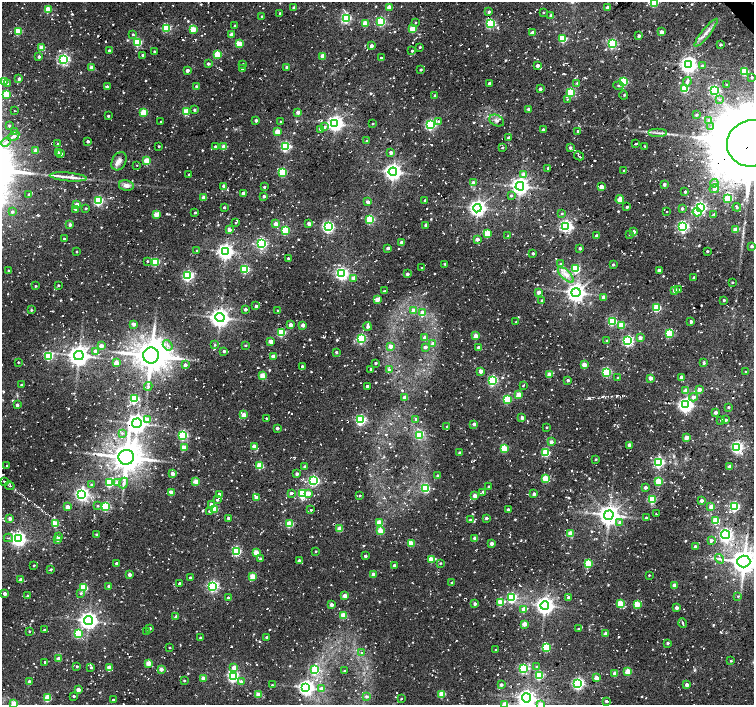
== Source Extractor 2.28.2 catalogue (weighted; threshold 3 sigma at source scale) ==
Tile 10 of 4 x 4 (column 2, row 3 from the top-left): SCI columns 1509-3011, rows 1629-3033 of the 6037 x 5999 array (HDU 1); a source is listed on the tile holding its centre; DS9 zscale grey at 2 x 2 block average (1 PNG px = mean of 2 x 2 image px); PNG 756 x 707 px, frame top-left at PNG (2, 2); each listed source drawn as its Kron ellipse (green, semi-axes under 4 px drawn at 4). Shown black and unused: <1% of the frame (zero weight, under 2 of 3 exposures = <1% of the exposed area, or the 3 px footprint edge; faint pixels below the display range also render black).
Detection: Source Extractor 2.28.2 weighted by HDU 2 'WHT'; one run over the whole footprint, this tile lists its part. Background 0.0536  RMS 0.0087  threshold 0.0391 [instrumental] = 3 sigma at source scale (4.5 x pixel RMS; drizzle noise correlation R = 1.50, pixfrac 1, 0.0396/0.0396 arcsec/px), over >= 5 px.
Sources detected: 928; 1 inside a brighter object's white glare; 21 cosmic-ray / hot-pixel residue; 1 long thin detection or spike segment (spike, bleed or trail) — neither listed nor drawn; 3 coinciding with a brighter row at this scale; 7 inside a brighter listed object's ellipse — not listed separately; of the other 895, all 500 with FLUX_AUTO >= 1.94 (the completeness limit of this list) listed and drawn (395 fainter detections not listed), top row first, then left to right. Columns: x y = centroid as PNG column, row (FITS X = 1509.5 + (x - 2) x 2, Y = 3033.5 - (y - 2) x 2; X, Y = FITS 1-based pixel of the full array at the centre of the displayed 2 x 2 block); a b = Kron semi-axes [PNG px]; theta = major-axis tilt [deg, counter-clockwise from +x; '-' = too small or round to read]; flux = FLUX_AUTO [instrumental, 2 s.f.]
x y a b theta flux
654 3 3 3 - 100
293 7 2 2 - 3.4
389 7 2 2 - 35
608 7 3 2 - 12
48 10 3 3 - 71
489 12 3 3 - 5.2
280 13 3 2 - 2.5
543 13 2 2 - 2.1
262 16 2 2 - 2.6
551 16 2 2 - 9.4
346 18 3 3 - 230
381 22 3 3 - 160
415 22 2 2 - 2
365 23 3 3 - 47
490 24 3 3 - 200
235 26 2 2 - 4.2
167 28 3 3 - 130
193 29 3 3 - 60
413 29 3 3 - 71
18 31 3 3 - 78
532 32 3 3 - 9.5
661 32 3 2 - 19
706 33 17 3 51 12
133 34 3 3 - 2.8
232 34 3 2 - 21
639 36 2 2 - 7.9
563 39 3 3 - 110
138 42 3 3 - 120
239 44 3 3 - 58
612 44 3 3 - 210
720 45 3 2 - 4
371 46 2 2 - 15
42 47 3 2 - 43
420 47 2 2 - 3
109 51 2 2 - 6
412 51 2 2 - 3.8
154 52 2 2 - 3
142 55 3 3 - 3.8
217 55 3 3 - 81
323 56 3 3 - 25
39 57 2 2 - 7.9
381 58 2 2 - 4.1
64 59 3 3 - 350
208 63 2 2 - 5.4
243 64 3 2 - 2.1
688 65 4 4 - 850
537 66 2 2 - 11
702 66 4 3 - 2.9
92 67 2 2 - 27
287 67 3 3 - 4.1
242 68 3 3 - 3
421 70 2 2 - 3.9
187 71 2 2 - 10
745 72 3 3 - 110
752 77 2 2 - 3.2
19 79 2 2 - 7.7
4 81 3 2 - 39
624 82 3 3 - 150
687 82 5 3 - 5.6
489 83 2 2 - 9.4
577 83 3 2 - 2.8
8 84 3 3 - 3.3
727 85 2 2 - 3.6
618 86 5 2 - 2.3
107 87 2 2 - 13
196 87 2 2 - 5.3
540 89 2 2 - 9.1
685 89 3 3 - 73
715 90 3 3 - 240
571 93 3 3 - 150
6 94 3 3 - 56
435 95 3 2 - 3.1
624 95 4 2 - 2
567 99 3 3 - 2.1
719 100 3 2 - 2.2
528 109 3 3 - 5.8
194 110 3 3 - 3.9
14 111 2 2 - 2.2
186 112 3 3 - 80
298 112 3 2 - 11
143 113 3 3 - 80
696 115 3 2 - 3.7
108 116 2 2 - 3.7
256 120 2 2 - 7
497 120 8 5 -25 7.1
709 120 4 4 - 4.4
439 121 3 3 - 4.4
161 122 2 2 - 2.6
281 122 3 2 - 2.5
335 123 4 4 - 790
372 124 2 2 - 2.1
430 125 4 3 - 300
9 126 2 2 - 3.3
324 127 4 3 - 4.5
711 127 3 2 - 2
321 129 3 2 - 6.7
543 130 2 2 - 4.7
14 131 2 2 - 2.1
578 131 2 2 - 4.9
277 132 3 3 - 29
658 133 9 2 0 4.2
14 136 6 3 31 16
509 138 2 2 - 6.8
88 141 2 2 - 4.6
366 141 3 2 - 2.3
6 142 5 2 - 12
636 143 3 2 - 2.1
752 143 25 23 17 22000
58 144 3 2 - 3.4
159 146 2 2 - 3.3
644 146 2 2 - 2.2
215 147 2 2 - 5.4
224 147 3 2 - 39
285 147 3 3 - 220
502 148 2 2 - 3.2
570 148 3 3 - 4
36 150 2 2 - 26
58 152 2 2 - 2.5
391 152 2 2 - 11
61 154 3 2 - 3.8
579 156 5 2 - 2.4
119 161 9 7 62 11
147 161 3 3 - 59
137 165 2 2 - 2.2
548 168 3 2 - 4.5
624 170 2 2 - 2
283 172 3 3 - 130
393 172 4 4 - 940
189 174 2 2 - 2.5
523 174 4 3 - 11
68 177 18 4 -5 16
473 183 2 2 - 9.5
714 183 4 4 - 7.6
664 184 2 2 - 7.3
126 185 7 5 -10 9.7
224 186 2 2 - 10
520 186 4 4 - 1000
264 187 2 2 - 3.6
601 187 3 3 - 23
714 189 5 4 - 10
685 192 2 2 - 4.6
243 193 3 3 - 8.5
28 195 2 2 - 3.3
511 195 4 2 - 2.5
264 196 2 2 - 6.4
204 197 3 2 - 28
728 199 3 3 - 78
620 200 4 3 - 40
98 201 3 3 - 220
425 201 2 2 - 6.3
368 202 3 2 - 11
77 205 2 2 - 26
224 207 2 2 - 3.5
627 207 2 2 - 4.6
700 207 4 3 - 380
737 207 4 2 - 2.3
86 208 3 2 - 2.4
477 208 4 4 - 830
682 208 3 3 - 3.7
76 210 3 3 - 4
12 212 3 3 - 4.6
667 212 2 2 - 3
697 212 4 4 - 27
195 213 2 2 - 3.1
562 213 3 2 - 2.3
714 214 3 2 - 2
156 215 3 3 - 41
370 220 3 3 - 150
236 223 3 2 - 2
70 224 3 2 - 10
276 224 2 2 - 24
309 224 2 2 - 17
426 225 3 2 - 15
566 226 4 3 - 460
328 227 4 3 - 390
683 227 4 3 - 300
229 230 3 3 - 14
285 230 3 3 - 120
736 230 3 2 - 34
633 232 2 2 - 15
487 233 3 3 - 49
630 234 3 2 - 2.6
508 236 3 2 - 2.2
597 236 2 2 - 10
64 239 2 2 - 2.5
477 239 2 2 - 15
402 243 2 2 - 21
262 244 3 3 - 290
752 246 3 2 - 4.3
388 248 2 2 - 10
580 248 2 2 - 5.9
197 251 2 2 - 2.3
225 251 4 4 - 780
707 251 2 2 - 3.2
77 252 2 2 - 2
533 253 2 2 - 6
288 258 2 2 - 2.5
147 261 2 2 - 2.2
155 262 3 3 - 110
445 264 2 2 - 2.8
560 264 3 3 - 3.3
613 265 2 2 - 3.4
422 268 2 2 - 2.3
245 269 3 3 - 140
576 269 3 3 - 110
659 270 3 3 - 7
8 271 3 3 - 4.1
342 274 4 4 - 490
407 274 2 2 - 5.5
566 275 10 4 -44 13
188 276 3 3 - 300
354 278 3 3 - 12
694 278 2 2 - 5.2
732 282 2 2 - 2.5
58 285 3 3 - 2.4
35 286 2 2 - 2.4
675 290 3 3 - 21
678 290 3 3 - 3.5
384 291 3 2 - 2.1
539 292 3 2 - 13
576 292 4 4 - 1200
603 297 3 2 - 13
377 299 3 2 - 27
542 300 3 3 - 2.9
724 300 2 2 - 5.1
256 306 2 2 - 6.2
657 308 3 3 - 110
245 309 2 2 - 8.6
31 310 3 2 - 2.8
277 310 2 2 - 2.1
413 310 4 4 - 11
422 313 4 3 - 8.2
220 317 4 4 - 1300
612 321 3 3 - 150
516 322 2 2 - 2
691 322 2 2 - 12
134 324 2 2 - 14
290 325 3 3 - 13
303 325 2 2 - 16
621 325 3 3 - 40
368 326 4 2 - 6.7
281 332 3 3 - 140
669 334 3 3 - 120
476 336 3 3 - 27
425 338 2 2 - 15
640 338 3 3 - 12
361 339 3 3 - 210
271 341 3 2 - 18
607 341 3 2 - 4.5
628 341 3 3 - 300
433 344 3 3 - 7.6
168 345 6 4 -54 6.7
215 345 3 3 - 2.6
245 345 2 2 - 2.4
101 346 2 2 - 25
390 346 3 3 - 17
425 347 3 2 - 7
479 347 3 2 - 8.8
95 351 3 3 - 8.4
224 351 2 2 - 6.5
336 352 3 2 - 2.9
49 356 3 3 - 150
79 356 5 4 - 1700
151 356 8 8 - 4200
273 356 3 3 - 15
18 362 2 2 - 2.2
116 363 3 2 - 30
375 363 2 2 - 3.3
704 363 4 3 - 3.2
185 365 2 2 - 11
584 365 3 2 - 36
302 366 2 2 - 4.9
371 369 2 2 - 2.7
389 370 4 3 - 4.5
480 371 3 2 - 23
607 372 3 3 - 180
746 372 2 2 - 3.3
549 374 3 2 - 30
263 376 3 3 - 64
681 377 2 2 - 13
618 378 2 2 - 2.2
650 378 2 2 - 20
568 380 3 2 - 5.2
493 381 3 3 - 250
21 385 2 2 - 4
523 385 3 2 - 4.6
148 386 4 3 - 3.5
367 386 2 2 - 6.1
686 390 3 2 - 24
699 390 2 2 - 20
519 395 3 2 - 34
693 397 4 4 - 8.7
405 398 3 2 - 24
134 399 3 3 - 180
507 399 3 3 - 99
17 405 2 2 - 7.9
685 405 4 4 - 680
728 407 2 2 - 2.8
716 412 3 3 - 7.2
244 415 3 3 - 41
522 417 2 2 - 10
266 418 2 2 - 2.1
148 419 3 3 - 28
416 419 3 3 - 2.9
361 420 3 3 - 290
721 420 4 3 - 2
725 420 3 2 - 5.8
137 423 5 4 - 1300
474 424 2 2 - 11
447 426 2 2 - 3.1
546 427 2 2 - 2.3
277 428 2 2 - 7.6
122 433 4 4 - 3.2
183 435 3 3 - 230
419 435 3 3 - 97
686 438 3 2 - 27
551 442 2 2 - 16
630 445 2 2 - 15
254 446 2 2 - 25
737 447 4 3 - 350
184 448 3 3 - 42
504 448 3 3 - 89
546 452 3 3 - 120
460 453 2 2 - 8.4
126 457 8 7 - 3800
596 459 2 2 - 2.5
659 462 3 3 - 280
7 466 2 2 - 2.5
260 466 3 3 - 77
305 467 2 2 - 7.3
729 467 2 2 - 19
173 474 2 2 - 20
297 474 2 2 - 7.4
438 476 2 2 - 7.7
546 478 3 3 - 81
313 480 4 3 - 200
659 481 3 3 - 82
5 482 3 2 - 2.3
196 482 3 2 - 46
110 483 4 3 - 110
117 483 3 3 - 14
123 483 5 4 - 5.2
91 485 3 3 - 5
10 486 4 3 - 2.2
489 487 2 2 - 7
646 487 2 2 - 8.4
426 488 4 3 - 130
172 492 3 3 - 29
483 492 4 3 - 3.6
291 493 3 3 - 4.3
308 493 3 3 - 15
82 494 4 4 - 530
219 494 2 2 - 9.9
302 494 3 3 - 170
534 494 2 2 - 8.6
360 495 2 2 - 2.7
475 496 3 2 - 24
256 498 3 2 - 21
652 499 3 3 - 130
217 500 2 2 - 3.6
702 501 2 2 - 9.7
211 505 2 2 - 12
98 506 3 3 - 2.1
67 507 2 2 - 23
106 507 3 3 - 170
711 507 2 2 - 20
735 507 3 3 - 220
215 509 3 3 - 50
311 510 2 2 - 2.4
508 510 3 2 - 8.4
209 511 3 3 - 2.5
656 514 2 2 - 2.8
609 515 5 4 - 1700
10 518 2 2 - 12
228 518 2 2 - 7.4
486 518 2 2 - 6.3
646 518 3 3 - 2.8
470 520 3 2 - 2.3
716 521 3 3 - 64
619 522 4 3 - 4.6
379 523 3 3 - 66
55 524 3 3 - 74
290 524 3 3 - 77
340 529 3 2 - 41
380 531 3 3 - 51
571 533 3 3 - 42
726 534 5 4 - 480
97 535 2 2 - 6.3
58 537 2 2 - 15
8 538 4 3 - 2.7
475 538 2 2 - 18
18 539 4 4 - 670
57 539 2 2 - 14
711 540 3 3 - 7.2
411 543 3 2 - 40
492 543 2 2 - 12
695 547 2 2 - 9.9
316 551 2 2 - 2.1
237 552 3 3 - 170
256 552 3 3 - 43
365 556 2 2 - 6.5
260 559 3 2 - 4.2
431 559 3 3 - 58
720 559 5 2 - 3
299 561 2 2 - 8.4
744 562 6 6 - 2800
117 563 2 2 - 7.2
440 563 3 3 - 2.2
588 564 3 3 - 100
34 565 2 2 - 2.4
394 565 2 2 - 4.5
51 569 3 2 - 3
373 574 3 3 - 12
129 575 2 2 - 14
649 575 2 2 - 2
253 576 3 3 - 58
190 578 3 2 - 4.9
21 580 2 2 - 12
452 582 3 2 - 4
180 583 2 2 - 5.5
674 585 2 2 - 28
109 586 2 2 - 11
213 586 3 3 - 320
84 588 3 3 - 88
5 593 2 2 - 15
81 593 3 3 - 3
28 596 2 2 - 6.5
345 596 3 2 - 27
738 596 3 3 - 2.4
512 597 4 3 - 180
568 597 2 2 - 4.6
228 598 3 3 - 5.2
500 602 3 3 - 66
475 604 2 2 - 7.7
621 604 3 3 - 70
637 604 3 3 - 72
331 605 2 2 - 16
545 605 4 4 - 1100
677 608 2 2 - 11
524 609 3 2 - 26
343 615 3 3 - 55
176 617 2 2 - 7.8
89 620 4 4 - 980
683 623 5 2 - 3.8
524 624 3 2 - 28
150 628 2 2 - 4.5
579 629 3 2 - 2.7
45 630 2 2 - 4.3
29 631 2 2 - 2.2
146 631 2 2 - 2.3
78 634 3 3 - 110
606 634 2 2 - 24
267 637 2 2 - 5.1
200 638 2 2 - 3.1
668 643 2 2 - 4.8
169 647 2 2 - 2.4
546 647 3 3 - 120
496 650 2 2 - 2.1
361 653 3 2 - 1.9
59 659 2 2 - 24
731 661 2 2 - 2.8
45 662 2 2 - 3
149 663 3 2 - 43
77 666 2 2 - 2.8
91 667 3 3 - 3.6
537 667 4 3 - 2.4
109 668 3 3 - 35
234 668 3 3 - 23
523 668 3 3 - 190
161 669 2 2 - 21
315 670 3 3 - 110
344 671 2 2 - 3.3
628 671 3 3 - 52
615 673 3 3 - 18
539 675 3 3 - 120
233 676 4 3 - 370
203 678 3 2 - 23
596 678 3 2 - 31
184 680 2 2 - 2.7
29 682 2 2 - 22
241 682 3 2 - 19
578 683 4 4 - 390
272 685 3 2 - 2
501 685 2 2 - 7.5
687 685 2 2 - 17
306 687 4 4 - 730
322 689 3 3 - 9.6
78 690 2 2 - 20
258 694 3 2 - 34
442 694 3 3 - 58
74 696 2 2 - 4.3
366 696 3 3 - 5
47 698 3 3 - 69
526 698 4 4 - 960
401 699 2 2 - 2.1
113 700 2 2 - 3.3
606 701 2 2 - 6.3
14 703 3 3 - 53
505 704 3 3 - 42
541 704 3 3 - 20
Overlapping masked pixels (flux is a lower limit): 1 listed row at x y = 752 143
Isophote crosses this tile's border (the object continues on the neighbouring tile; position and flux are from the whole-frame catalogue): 9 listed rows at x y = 654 3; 752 143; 752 246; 7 466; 744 562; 526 698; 14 703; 505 704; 541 704